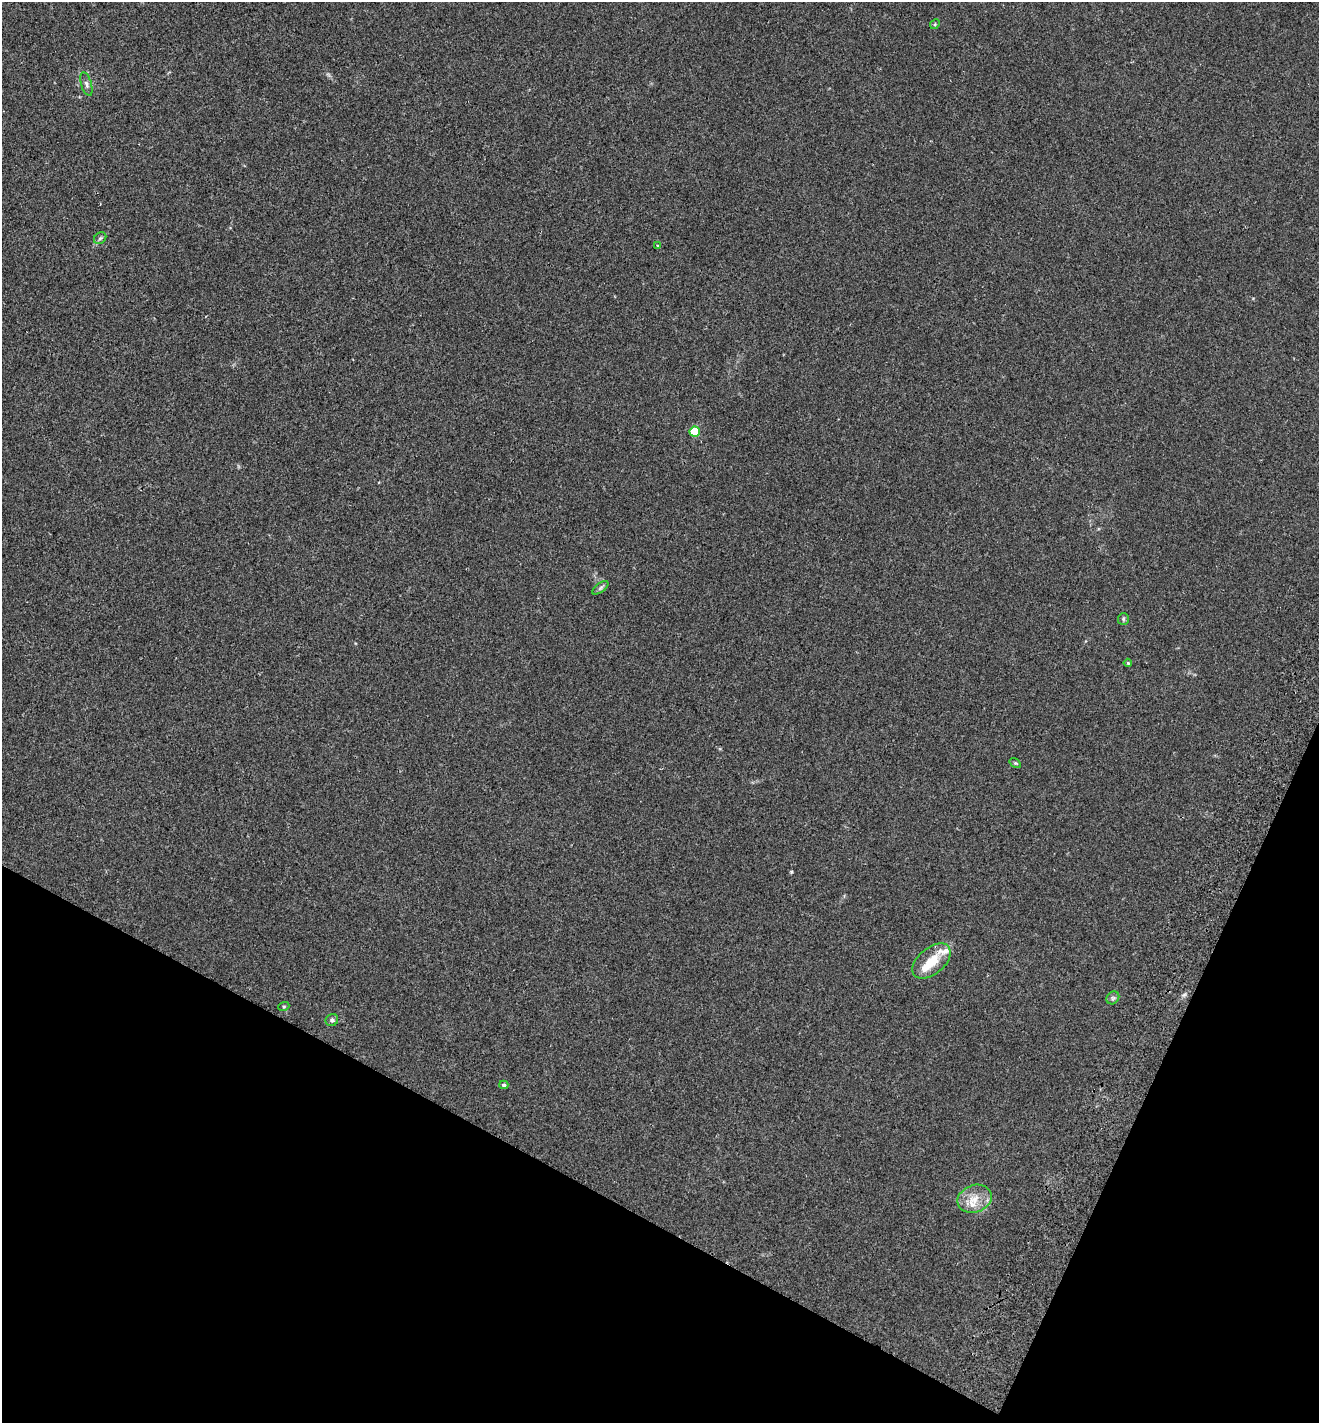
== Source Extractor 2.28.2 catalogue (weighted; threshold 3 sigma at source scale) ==
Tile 15 of 4 x 4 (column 3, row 4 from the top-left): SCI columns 2836-4152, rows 34-1454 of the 5803 x 5747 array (HDU 1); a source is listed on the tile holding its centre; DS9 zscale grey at full resolution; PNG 1321 x 1425 px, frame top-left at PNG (2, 2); each listed source drawn as its Kron ellipse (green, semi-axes under 4 px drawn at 4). Shown black and unused: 21% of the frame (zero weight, under 2 of 3 exposures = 3% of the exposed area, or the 3 px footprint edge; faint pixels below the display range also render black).
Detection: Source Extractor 2.28.2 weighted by HDU 2 'WHT'; one run over the whole footprint, this tile lists its part. Background 0.0531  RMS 0.0077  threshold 0.0346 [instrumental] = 3 sigma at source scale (4.5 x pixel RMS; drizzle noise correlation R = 1.50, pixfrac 1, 0.05/0.05 arcsec/px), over >= 5 px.
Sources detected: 17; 2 inside a brighter listed object's ellipse — not listed separately; the other 15 listed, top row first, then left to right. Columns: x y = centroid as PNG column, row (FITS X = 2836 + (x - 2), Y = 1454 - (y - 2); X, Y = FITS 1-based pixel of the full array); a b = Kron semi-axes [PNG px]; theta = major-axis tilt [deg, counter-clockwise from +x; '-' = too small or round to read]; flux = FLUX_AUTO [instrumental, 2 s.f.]
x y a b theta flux
935 24 5 4 - 0.82
86 84 12 5 -74 2.5
100 238 7 5 44 1.4
658 246 3 3 - 1.2
695 432 5 5 - 34
600 588 9 4 36 1.7
1123 619 6 5 - 1.3
1128 663 4 4 - 0.8
1015 763 6 4 -33 0.93
932 961 22 13 40 16
1113 998 7 5 45 1.7
284 1006 5 3 - 0.73
332 1020 6 6 - 1.7
504 1085 4 4 - 1.7
974 1199 17 13 20 12
Unlisted compact peaks at least as high as the median listed source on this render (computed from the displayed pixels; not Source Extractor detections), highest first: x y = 791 872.